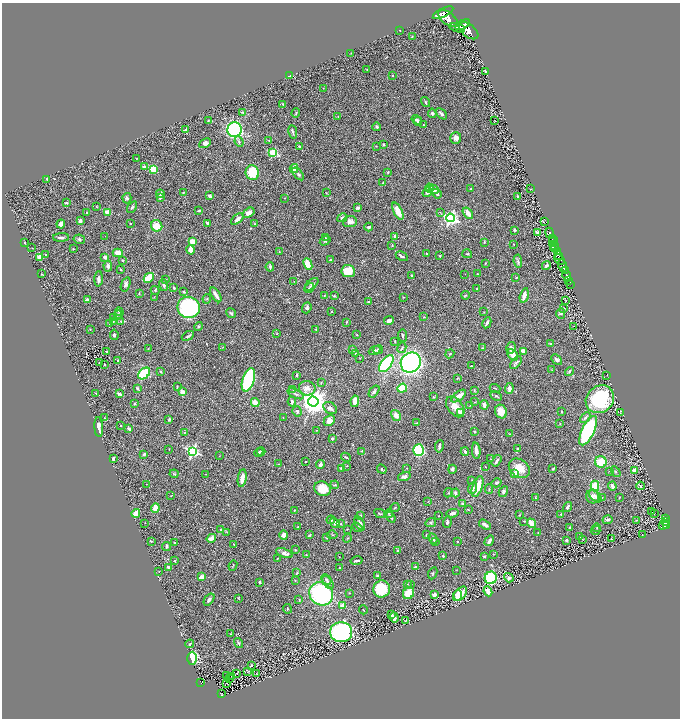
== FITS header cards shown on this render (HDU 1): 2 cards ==
NAXIS1  =                 1356
NAXIS2  =                 1432

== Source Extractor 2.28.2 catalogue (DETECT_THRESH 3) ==
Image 1356 x 1432 px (HDU 1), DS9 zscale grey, zoomed out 1/2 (1 PNG px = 2 x 2 image px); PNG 682 x 720 px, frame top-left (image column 1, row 1431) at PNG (2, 3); each listed source drawn as its Kron ellipse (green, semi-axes under 4 px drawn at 4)
Background 0.443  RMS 0.026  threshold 0.0765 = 3 sigma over >= 5 px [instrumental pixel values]
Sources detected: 472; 24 cannot appear on this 1/2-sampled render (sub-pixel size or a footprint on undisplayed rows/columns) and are neither listed nor drawn; the other 448 listed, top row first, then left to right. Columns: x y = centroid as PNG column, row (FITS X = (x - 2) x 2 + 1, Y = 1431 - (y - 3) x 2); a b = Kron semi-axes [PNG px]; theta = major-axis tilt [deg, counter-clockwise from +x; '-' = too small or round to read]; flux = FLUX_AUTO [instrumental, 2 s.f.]
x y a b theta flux
443 13 11 4 27 1200
448 18 11 6 -36 1800
463 25 8 3 26 1100
457 28 8 2 -14 330
400 30 2 2 - 2.6
468 31 11 6 -38 2100
412 37 2 2 - 3.2
351 53 2 1 - 1.5
367 69 3 2 - 2.1
485 71 3 2 - 6
392 75 2 2 - 2.3
290 76 4 2 - 28
323 88 2 1 - 1.5
426 102 5 3 - 6.2
283 104 2 2 - 5
242 112 3 3 - 3.9
296 113 4 3 - 5.8
432 113 5 3 - 8.8
441 114 6 3 -40 13
338 116 3 2 - 3.3
417 120 5 4 - 12
208 121 4 2 - 3
495 121 2 2 - 1.8
418 122 4 4 - 10
423 125 3 2 - 3.3
377 127 4 3 - 8.5
185 130 3 2 - 7
235 130 7 7 - 660
293 132 7 2 -79 8
456 138 6 5 - 29
269 140 2 1 - 1.6
239 142 5 3 - 7.3
205 143 6 4 28 16
383 144 3 2 - 6.1
299 146 2 2 - 11
376 146 2 2 - 2.3
273 153 3 3 - 300
137 158 2 2 - 1.5
144 167 4 3 - 14
153 169 4 3 - 120
294 169 4 3 - 80
388 172 3 3 - 4.5
252 173 7 6 - 200
298 174 7 4 -49 11
47 179 3 2 - 5.2
383 183 3 2 - 2.4
430 188 4 4 - 14
471 189 3 2 - 2.6
530 189 2 1 - 1.5
434 190 5 4 - 24
427 192 5 4 - 18
183 193 3 3 - 3.2
326 193 3 2 - 2.6
160 194 4 3 - 12
437 194 5 3 - 15
209 196 4 3 - 10
160 197 3 3 - 15
517 197 4 2 - 4.9
127 198 5 4 - 12
285 198 2 2 - 1.9
66 203 3 2 - 4.5
96 207 3 2 - 2.8
132 207 6 3 55 7.8
358 208 4 3 - 13
199 211 4 3 - 5.8
398 211 9 4 -64 69
107 212 4 3 - 74
440 212 2 2 - 3.3
87 213 3 3 - 5.8
249 213 7 4 33 30
468 213 6 3 -54 37
342 218 5 4 - 10
450 218 4 4 - 1300
237 219 7 4 39 22
80 221 4 3 - 19
350 222 7 5 7 18
545 222 3 1 - 11
130 223 3 2 - 2.7
208 223 4 2 - 11
61 224 4 3 - 20
255 224 3 3 - 3.6
157 226 6 5 - 68
369 227 4 3 - 13
514 230 3 2 - 6.7
538 232 2 2 - 47
550 233 6 3 -67 530
105 236 3 1 - 1.2
395 236 3 3 - 11
61 237 8 3 2 11
325 238 3 2 - 3.5
79 239 6 4 -11 9.2
552 239 4 2 - 310
325 241 6 3 34 7.5
192 242 4 3 - 47
484 242 3 2 - 3.4
553 242 6 2 77 220
24 243 2 2 - 3.5
513 244 2 2 - 1.6
392 245 3 2 - 3.1
554 246 3 2 - 190
32 248 2 1 - 1.2
554 248 4 2 - 310
73 249 3 2 - 2.7
190 250 5 3 - 35
279 251 3 1 - 2.1
557 251 4 3 - 270
118 253 5 4 - 44
46 254 3 2 - 4.1
426 254 2 2 - 2.5
467 254 5 2 - 4.6
402 256 6 2 -29 9.2
440 256 2 2 - 4.1
559 256 3 2 - 130
40 257 4 3 - 58
105 257 3 3 - 21
123 260 3 3 - 6
330 260 3 2 - 5
560 260 6 3 -43 360
518 261 7 3 -84 8.1
486 263 3 2 - 3.1
308 264 6 3 -65 110
108 266 5 3 - 12
546 266 4 3 - 11
563 266 6 3 -72 810
270 267 4 3 - 7.3
121 270 3 2 - 3.9
348 271 7 6 - 84
565 271 2 2 - 150
41 274 3 2 - 1.8
465 274 2 2 - 1.3
477 274 3 2 - 2.1
567 275 5 2 - 410
412 276 4 3 - 10
149 278 5 3 - 140
516 278 4 2 - 3.3
98 279 8 4 87 18
165 279 2 2 - 1.6
294 281 3 2 - 2
569 281 3 2 - 130
126 284 7 4 71 13
311 284 8 4 39 12
164 285 6 3 -71 15
570 285 2 1 - 61
174 288 3 2 - 7.8
309 288 5 2 - 6.2
477 289 3 2 - 5.3
155 290 4 3 - 4.7
184 292 3 3 - 5.7
139 293 3 2 - 3
216 295 8 2 -58 26
465 295 4 2 - 5
524 295 7 3 75 28
324 296 2 2 - 2.8
334 296 3 2 - 5.4
154 297 3 2 - 2.4
403 297 3 2 - 2.7
87 299 2 2 - 29
207 299 5 4 - 5.6
566 300 4 2 - 2.2
368 302 4 2 - 4.2
189 307 11 10 - 640
307 308 6 4 68 11
563 308 3 3 - 5.4
331 311 3 2 - 3
119 312 4 3 - 4.5
484 312 2 2 - 1.5
231 313 5 3 - 7.3
561 313 5 4 - 9
118 315 5 2 - 5.1
424 317 3 3 - 3.5
113 318 3 2 - 3.6
121 321 4 2 - 2.1
389 321 5 3 - 15
113 322 2 2 - 1.6
346 322 4 2 - 3.8
109 323 3 2 - 4.7
487 323 6 2 63 11
199 326 5 3 - 6.4
574 326 2 1 - 1.2
90 329 2 2 - 3.1
316 329 2 1 - 2.2
277 333 4 3 - 3.1
114 335 5 3 - 9
357 335 3 3 - 3.2
188 336 7 2 30 7.4
402 336 6 2 -84 5.9
395 341 2 2 - 2.4
551 344 4 3 - 5.2
223 347 2 2 - 1.7
402 348 5 3 - 5.3
482 348 4 3 - 3.8
511 348 6 4 77 16
148 349 3 2 - 2.9
353 349 4 3 - 5.2
375 350 6 3 21 6.5
378 350 5 3 - 6.6
523 351 4 3 - 38
106 352 3 2 - 3.4
355 353 2 2 - 4.5
450 354 4 3 - 4.3
513 355 6 4 -49 42
360 358 2 2 - 1.7
118 360 4 2 - 4
556 360 6 4 -46 12
99 362 2 2 - 1.6
411 363 10 9 - 1200
516 363 7 4 52 11
386 364 10 5 53 510
105 365 2 2 - 7.2
471 366 2 2 - 3.6
552 370 3 2 - 1.9
160 371 3 3 - 4.7
569 372 5 3 - 4.8
144 373 7 4 43 230
297 375 4 2 - 4.9
607 375 2 1 - 2.3
457 378 3 2 - 2.7
248 380 12 6 72 450
321 382 4 2 - 3.3
177 387 4 2 - 2.9
137 388 3 2 - 6.1
307 388 8 7 - 37
402 388 5 4 - 130
495 388 5 2 - 3.1
509 388 5 4 - 14
293 390 2 1 - 1.2
474 390 4 3 - 3.3
374 391 7 3 53 9.8
182 392 3 3 - 32
96 393 3 2 - 3.8
119 394 3 2 - 17
296 394 9 3 -24 9.2
459 396 8 4 37 40
496 396 6 3 -26 7.9
434 397 3 3 - 2.9
600 399 15 13 42 410
292 401 5 3 - 11
355 401 6 4 81 32
313 402 5 5 - 6800
475 402 4 2 - 2.3
255 403 4 3 - 68
134 404 3 3 - 5.2
470 405 2 1 - 1.5
484 405 4 3 - 25
455 407 12 7 -52 57
330 408 7 5 -36 22
297 411 5 4 - 8.4
460 412 3 2 - 72
501 412 7 6 - 64
561 412 3 2 - 3.7
620 413 2 1 - 1.4
396 415 6 4 -57 29
283 417 3 2 - 2.1
585 417 6 3 44 9.7
104 418 2 2 - 1.7
169 419 4 3 - 7.8
329 421 6 5 - 26
416 423 3 2 - 4
560 424 3 2 - 2.2
121 426 2 2 - 3
99 427 10 4 -86 28
129 429 3 2 - 11
316 430 2 2 - 1.7
474 431 2 2 - 3.9
588 431 16 6 65 690
185 432 4 3 - 4.4
510 434 3 2 - 2.6
332 439 3 3 - 8.6
439 446 6 2 81 17
169 449 3 2 - 1.6
517 449 3 2 - 2.9
419 450 6 5 - 430
192 451 4 4 - 760
361 451 2 2 - 2.8
465 451 4 3 - 8.8
476 451 8 3 -84 29
259 452 4 3 - 9.1
261 452 4 4 - 7.6
144 454 4 3 - 7.8
219 456 2 2 - 1.6
346 457 5 2 - 5.3
113 458 3 2 - 14
491 459 2 2 - 1.7
497 461 6 2 57 12
305 462 2 1 - 2.9
601 462 6 5 - 97
278 464 2 2 - 1.8
320 465 4 2 - 21
346 466 3 2 - 2.2
485 467 2 2 - 1.5
341 468 3 2 - 6.9
406 468 3 2 - 3.2
519 468 11 8 -36 72
382 469 5 3 - 8
452 469 4 4 - 9.6
553 469 4 2 - 4.2
634 470 3 3 - 48
610 471 3 2 - 2.5
616 472 6 3 -59 5.8
515 473 3 2 - 62
174 474 4 3 - 4.3
206 474 3 1 - 1.8
404 476 6 4 17 18
242 478 9 3 81 41
472 480 3 2 - 4.1
496 483 5 3 - 8.2
146 484 2 1 - 1.3
335 485 4 3 - 4.6
595 486 5 4 - 99
612 486 4 3 - 18
640 486 4 2 - 4.7
477 487 11 5 70 90
472 488 6 4 68 13
323 489 8 7 - 92
489 489 5 3 - 6.2
503 492 6 4 61 10
449 493 5 4 - 6.8
455 493 4 4 - 12
171 496 3 2 - 1.8
592 496 7 6 - 22
595 496 7 4 -42 20
602 497 3 2 - 2.5
619 497 4 2 - 2.7
535 498 3 3 - 2.6
428 501 3 2 - 2
463 504 2 2 - 53
395 507 4 3 - 4.5
567 507 5 3 - 13
155 508 5 4 - 38
468 509 4 2 - 3.2
294 510 2 2 - 2.9
652 512 2 1 - 32
136 513 4 3 - 84
389 513 4 3 - 3.9
452 513 6 3 9 16
380 514 6 3 -25 5.5
654 514 2 1 - 3100
519 515 4 2 - 3.5
561 515 3 2 - 4.5
361 516 4 3 - 4.2
439 516 2 1 - 1.6
391 517 6 3 -54 8.4
665 518 3 2 - 60
331 520 4 3 - 8.5
607 520 5 4 - 8.5
636 520 4 2 - 2.1
524 521 2 2 - 4.2
666 521 3 2 - 84
447 522 6 3 87 11
145 523 2 2 - 1.6
335 523 6 4 -55 17
360 523 8 4 -61 21
431 523 5 4 - 8.1
531 523 5 3 - 91
341 524 3 2 - 4.7
485 524 6 3 -32 15
664 525 5 4 - 340
667 525 3 2 - 140
297 527 3 2 - 3.4
357 527 5 3 - 17
570 528 4 3 - 8.5
597 528 4 3 - 4.9
347 529 2 1 - 2.8
221 530 3 2 - 5
595 530 5 2 - 4.3
227 532 4 2 - 3.9
538 533 2 2 - 3.2
284 535 4 4 - 33
310 535 3 2 - 5.8
332 535 5 2 - 3.9
426 535 2 2 - 4.1
642 535 2 1 - 2
579 536 4 3 - 5.6
211 538 5 3 - 36
327 538 4 2 - 5.5
347 538 4 2 - 2.9
433 539 5 3 - 14
583 539 2 2 - 1.9
612 539 2 1 - 1.5
566 540 3 3 - 7.2
151 541 3 2 - 4.5
489 541 5 3 - 20
435 542 3 2 - 2.2
457 542 3 2 - 2.3
174 543 4 2 - 4.7
234 544 3 2 - 2.5
166 546 4 3 - 6.7
295 550 3 3 - 4
397 550 3 2 - 2.8
284 553 9 4 -22 25
493 554 2 2 - 2.6
306 555 2 2 - 2.2
443 556 3 3 - 4.6
484 556 4 3 - 6.2
339 557 3 2 - 1.4
278 558 2 1 - 2.2
175 561 2 2 - 8.9
356 561 6 2 12 7.3
233 565 5 2 - 3.3
168 567 3 3 - 9.1
415 567 2 2 - 6
340 568 3 2 - 3.7
456 570 3 2 - 1.3
159 572 2 1 - 1.3
297 572 4 3 - 4.5
433 573 6 3 66 5.5
377 576 3 2 - 6.2
202 577 3 3 - 38
491 578 6 6 - 450
509 578 5 4 - 12
326 579 6 4 -48 7.8
295 581 2 2 - 2.6
260 582 3 3 - 8.5
328 582 7 4 -52 17
407 584 3 2 - 3.6
411 584 3 3 - 3.5
382 589 8 8 - 170
488 591 5 4 - 34
349 593 2 2 - 2.3
409 593 6 5 - 87
321 594 12 11 - 690
460 594 8 5 47 65
434 595 4 3 - 23
458 596 5 4 - 100
238 598 3 2 - 2.7
209 599 7 4 52 11
299 600 4 2 - 3.1
342 605 2 2 - 84
287 609 5 3 - 5.5
363 610 4 2 - 3.6
391 614 2 2 - 5.1
394 617 5 3 - 25
405 621 3 1 - 1.6
341 632 11 10 - 850
231 634 2 2 - 2.2
238 643 5 3 - 6.4
190 644 4 2 - 5.1
192 658 6 5 - 310
251 665 4 3 - 7.8
247 672 3 1 - 2.1
237 673 2 1 - 1.7
256 673 2 2 - 1.6
227 675 3 1 - 1.7
231 676 2 1 - 1.1
230 679 2 1 - 23
201 683 4 2 - 51
227 683 2 1 - 1.5
221 694 4 3 - 53
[24 sub-pixel or undisplayed-footprint detections neither listed nor drawn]